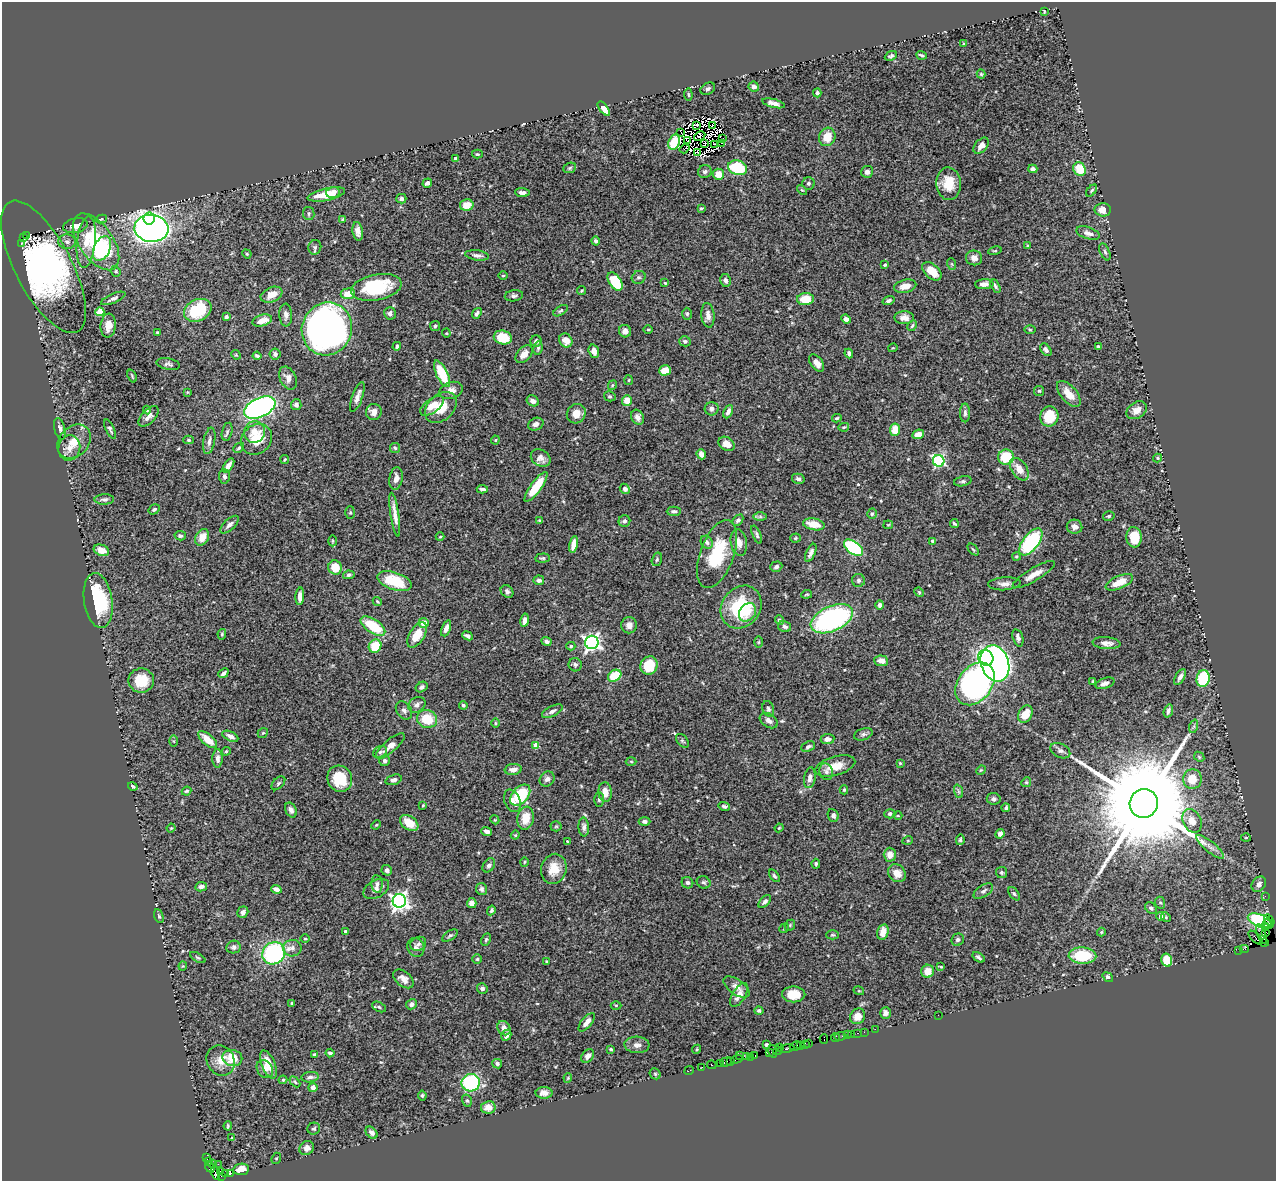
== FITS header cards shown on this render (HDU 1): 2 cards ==
NAXIS1  =                 1274
NAXIS2  =                 1179

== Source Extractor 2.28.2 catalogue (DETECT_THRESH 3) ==
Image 1274 x 1179 px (HDU 1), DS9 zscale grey, 1 PNG px = 1 image px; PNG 1278 x 1183 px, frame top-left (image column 1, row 1179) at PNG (2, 2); each listed source drawn as its Kron ellipse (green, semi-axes under 4 px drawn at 4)
Background 0.857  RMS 0.035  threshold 0.105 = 3 sigma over >= 5 px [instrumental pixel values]
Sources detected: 534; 3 with non-positive FLUX_AUTO (blend fragments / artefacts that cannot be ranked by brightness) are neither listed nor drawn; of the other 531, the 500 brightest by FLUX_AUTO listed and drawn (31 fainter detections omitted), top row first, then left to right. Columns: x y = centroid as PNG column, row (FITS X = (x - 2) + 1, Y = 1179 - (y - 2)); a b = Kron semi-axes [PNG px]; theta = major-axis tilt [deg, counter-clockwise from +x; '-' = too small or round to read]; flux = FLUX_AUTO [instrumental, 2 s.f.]
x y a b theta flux
1044 11 3 2 - 2
964 44 4 3 - 2.6
922 55 5 3 - 4.5
891 56 6 4 23 4.4
981 74 4 4 - 3
754 87 5 5 - 11
708 89 8 5 29 5.9
817 93 4 4 - 5.5
688 94 6 4 -84 3.3
773 103 11 4 -14 13
604 109 8 4 -52 19
697 125 3 2 - 3.4
712 126 2 2 - 2.2
681 133 2 2 - 3
700 136 6 3 32 3.3
827 137 9 8 - 37
723 139 2 2 - 3.1
688 141 4 2 - 3.2
674 142 8 5 68 64
705 143 2 2 - 3.1
722 143 3 2 - 4.5
715 144 4 2 - 3.1
981 146 9 6 49 15
685 149 5 2 - 2.7
698 152 3 2 - 3.6
477 154 5 4 - 3
456 158 4 3 - 9
570 168 6 5 - 3.7
738 168 10 7 -18 140
1033 169 4 4 - 7.8
1079 169 7 6 - 53
705 171 7 6 - 5.8
867 172 6 6 - 10
718 174 6 5 - 26
427 183 5 3 - 6.9
808 183 6 6 - 4.9
949 184 16 12 -86 52
802 190 6 3 -43 2.7
1092 191 7 4 50 3.7
333 192 7 5 13 15
522 193 7 4 -5 9.7
326 194 19 6 12 51
401 199 5 4 - 9.2
467 205 7 5 12 30
701 208 4 3 - 2.8
1103 210 8 6 -1 19
309 213 6 5 - 5.2
101 219 6 4 11 3
149 219 6 5 - 95
343 219 4 4 - 2.9
75 226 12 7 12 20
151 228 17 13 -6 1800
358 231 9 5 -81 13
1088 233 12 6 -18 12
27 235 3 2 - 530
23 238 3 2 - 300
596 241 4 3 - 6
67 242 8 7 - 9.3
86 242 26 9 84 44
96 242 32 17 -55 250
21 244 3 2 - 220
1028 246 4 4 - 3
315 247 7 6 - 5.8
102 249 13 8 65 36
995 251 7 3 12 2.4
1105 252 9 4 -67 5.1
247 254 5 4 - 2.4
477 255 12 5 -7 8.4
974 258 8 7 - 12
952 264 6 3 -70 2.5
885 265 4 3 - 3.7
44 267 73 28 -62 960
116 271 6 4 -70 3.2
932 271 11 7 -42 39
503 275 5 3 - 2.3
639 277 7 6 - 5.4
725 280 6 5 - 7.6
615 281 10 6 -57 100
665 283 3 3 - 2.7
984 284 9 5 2 12
905 286 11 6 14 19
995 286 7 4 -62 5
376 287 26 13 11 160
581 291 5 3 - 2.4
348 294 7 5 8 32
271 295 11 7 23 24
514 296 9 5 8 5.8
113 298 13 4 23 8.8
805 299 8 6 4 47
888 301 6 4 19 6
198 310 14 10 25 120
560 311 8 4 32 4.3
100 312 4 4 - 76
390 313 6 6 - 7.3
477 313 6 4 52 5.6
687 314 6 5 - 4.2
286 315 11 6 -86 10
708 315 12 6 -84 14
226 317 4 3 - 4.8
904 318 9 6 0 13
846 319 5 4 - 10
262 320 10 5 16 20
108 326 12 7 84 22
435 326 5 5 - 3.3
912 326 6 4 62 3.6
327 329 27 25 68 1400
648 329 4 3 - 2.1
1030 330 5 3 - 2.5
625 331 6 6 - 14
157 332 3 2 - 2
446 333 4 4 - 2.2
503 337 9 7 -14 57
536 341 5 5 - 7.1
566 341 7 6 - 26
685 341 6 5 - 6.2
397 346 4 3 - 4
1098 347 4 3 - 5.6
538 348 7 4 81 4
893 348 5 4 - 2.4
1046 350 7 4 -54 8.2
594 351 7 5 -73 12
275 354 5 5 - 6.3
524 354 10 6 46 19
849 354 5 3 - 6
236 355 5 4 - 2.5
257 356 4 3 - 4.5
817 363 10 6 -53 14
168 364 12 5 -10 6.7
665 370 6 5 - 30
442 374 14 5 -65 89
132 376 7 3 -69 2.8
288 378 12 8 -65 14
629 380 5 3 - 2.4
612 385 5 3 - 2.3
451 390 12 8 18 15
1039 391 5 5 - 3.3
187 392 3 3 - 2.2
1069 394 15 8 -50 32
610 396 6 5 - 3.7
357 397 15 5 70 16
627 400 5 5 - 32
533 401 6 5 - 8.9
296 405 5 5 - 7.5
432 406 13 7 36 26
260 407 17 9 25 800
441 407 18 13 42 48
712 409 7 6 - 8.8
147 410 4 4 - 2.7
1137 410 11 8 35 18
374 412 8 8 - 17
728 412 7 4 64 8.6
965 413 9 5 -89 6.6
576 414 10 9 - 21
149 416 12 6 46 12
1049 416 10 9 - 66
637 417 8 6 -65 12
837 418 5 3 - 2.9
536 424 8 6 24 11
844 427 5 3 - 3.4
60 429 11 5 -76 10
110 429 10 4 -66 5.5
895 430 6 5 - 40
227 432 9 5 76 5.4
255 432 11 10 - 23
918 434 6 4 25 19
257 439 17 14 43 55
189 440 5 4 - 3.4
495 440 4 4 - 2.6
209 441 13 5 80 12
74 442 19 14 49 41
727 444 8 6 -32 22
69 448 13 10 76 21
239 448 6 4 41 3.7
395 448 5 5 - 3.9
701 454 5 4 - 15
1006 457 8 7 - 78
541 458 10 8 -33 13
1158 458 4 4 - 2.9
285 460 4 3 - 2.7
939 461 6 5 - 310
228 465 8 4 56 11
1019 469 12 7 -55 27
224 476 7 5 -85 7.1
396 478 11 6 80 14
798 479 6 5 - 5.6
963 481 9 5 12 4.9
536 487 18 5 54 68
482 489 6 3 -4 5.4
625 489 5 4 - 10
104 499 9 5 1 6.2
154 509 6 4 31 4.9
674 511 7 4 1 5.5
350 513 6 5 - 3.8
872 514 5 4 - 4.1
395 515 22 4 -82 19
760 516 7 4 0 4.4
1109 516 6 4 16 4.5
738 520 6 4 45 6
540 521 4 3 - 4.4
624 521 6 6 - 6.4
814 524 11 6 -10 36
954 524 4 2 - 3.5
229 525 11 5 43 11
888 525 5 4 - 2.4
1075 527 8 7 - 13
757 535 9 3 -66 5.2
180 536 6 4 -12 5.8
202 537 9 6 60 28
440 537 4 3 - 2.1
1134 537 10 7 -85 58
796 538 5 4 - 2.8
332 541 5 3 - 2.5
933 541 4 3 - 4.4
707 542 7 5 -56 7.5
1031 542 16 7 52 230
739 543 13 8 -80 18
573 544 8 4 79 25
853 548 11 6 -38 220
973 549 7 3 -48 2.7
101 550 8 5 -20 16
811 553 9 4 66 9.1
717 554 35 17 70 120
1016 556 4 4 - 3.2
542 558 7 4 4 3.9
657 559 7 5 73 4.2
335 567 7 6 - 47
776 567 6 5 - 6.5
1034 574 24 6 31 24
349 575 6 4 11 4.6
539 580 5 5 - 9.1
859 580 6 6 - 6.3
394 581 18 8 -18 78
1119 582 14 6 24 34
1004 584 16 6 4 13
507 591 7 5 -44 6.7
919 592 5 4 - 2.8
807 594 5 3 - 2.4
300 596 8 4 86 16
98 600 28 14 -81 160
377 601 4 3 - 2.6
880 605 4 4 - 5.5
741 607 22 19 53 140
747 612 10 8 54 23
832 619 22 12 24 400
525 620 7 4 79 13
779 620 5 4 - 6.4
424 623 5 5 - 28
629 625 8 8 - 12
373 626 14 7 -34 86
785 627 7 5 -15 6.3
446 628 8 4 69 13
222 634 5 4 - 2.9
417 635 14 7 59 44
467 636 6 3 -24 6.8
1018 638 9 5 -73 8.7
546 641 5 4 - 7.7
592 642 6 6 - 850
759 642 5 3 - 2.4
1106 643 14 6 -5 13
375 646 7 6 - 65
571 646 4 4 - 5.3
986 658 8 7 - 340
881 661 7 5 -4 17
995 663 19 14 -70 1700
575 665 7 6 - 5.6
649 665 9 8 - 65
223 673 5 3 - 7.7
615 676 7 5 34 74
1180 677 9 4 61 8.6
1203 679 8 6 79 130
141 680 13 12 - 59
1093 681 4 3 - 3.3
1105 683 10 5 18 11
975 684 24 17 52 750
422 687 6 5 - 6
417 705 9 7 35 9.9
463 705 4 4 - 6.9
768 709 8 5 -71 5.4
404 710 10 7 -55 8.8
552 711 11 5 26 8.7
1168 711 7 3 72 6.4
1025 714 9 6 60 36
427 719 10 9 - 61
769 721 10 6 -34 12
495 723 5 3 - 2.4
1194 726 7 4 72 4.6
263 733 5 4 - 2.8
863 734 9 6 18 6.1
230 736 8 4 -24 9.3
828 739 7 5 6 10
208 740 11 5 -41 33
173 741 6 4 -88 2.7
682 741 8 5 -50 3.7
536 745 4 4 - 35
390 746 18 6 40 23
808 747 7 4 22 6.5
226 751 4 4 - 2.8
1060 751 10 7 -28 8.1
380 752 7 5 29 5.8
1199 757 6 4 -45 3.1
218 758 9 5 -90 10
385 761 5 5 - 8.3
631 761 5 3 - 2.5
900 763 4 3 - 2.5
835 766 21 9 17 37
513 769 8 5 8 14
981 770 5 4 - 2.2
826 772 8 6 -72 8.8
810 778 10 5 81 11
340 779 13 12 - 70
547 779 8 7 - 8.2
1192 779 10 9 - 44
393 780 8 5 17 6.8
1026 782 5 4 - 3.3
278 783 8 5 45 4.5
133 786 5 3 - 4.4
844 790 4 4 - 3.1
186 791 5 3 - 3.1
958 791 7 4 -71 4.6
605 792 10 6 -84 30
520 795 12 8 49 130
599 799 7 5 -89 5.4
994 799 7 6 - 6.2
512 801 12 8 -66 12
1144 803 14 14 - 76000
423 805 4 3 - 2.3
724 806 6 4 -16 4.8
1006 808 4 4 - 4.1
291 810 8 5 -64 9.1
890 814 5 4 - 6.4
833 815 6 5 - 7.6
898 816 4 3 - 2
526 818 11 8 82 36
495 820 4 3 - 2.1
645 821 6 4 -2 6
1192 821 12 9 -64 23
409 823 10 6 -35 34
376 825 5 3 - 2.4
556 826 5 5 - 3
584 827 9 5 -87 8.1
171 828 4 3 - 2.1
779 828 4 3 - 2.2
486 831 5 4 - 11
1000 834 5 4 - 11
515 835 4 4 - 2.7
1246 837 5 3 - 2.7
908 840 5 3 - 2.1
960 840 5 4 - 3.6
567 841 4 3 - 2
1210 847 17 5 -40 14
890 855 7 6 - 22
524 862 4 3 - 2.3
816 864 5 4 - 3.8
489 865 7 5 54 7
554 869 15 12 74 39
387 870 5 5 - 9.3
1001 872 5 5 - 4.5
897 873 9 8 - 29
774 876 7 4 -52 4.1
704 882 7 6 - 5.1
687 883 6 5 - 5.4
377 884 9 5 -85 7
1259 884 8 6 52 11
201 887 6 4 11 9.2
276 889 5 4 - 11
376 889 14 8 30 12
482 889 6 5 - 5.8
983 891 11 6 33 8.8
1014 894 7 4 -52 4.3
1265 896 2 2 - 43
399 901 7 6 - 1100
765 902 8 4 45 6.3
472 903 5 4 - 15
1160 903 6 5 - 3.5
1151 908 6 5 - 5.8
491 910 5 4 - 4.5
243 912 6 5 - 8.2
159 916 7 4 -68 4.2
1161 916 4 4 - 12
1166 917 5 4 - 3
1269 920 6 3 -54 540
1261 921 14 6 -20 310
1267 924 4 2 - 190
790 925 6 4 48 3.6
784 928 5 3 - 2.1
1266 928 2 2 - 36
346 931 3 3 - 3.5
883 932 8 5 76 25
1101 932 4 4 - 2.7
1266 932 4 3 - 89
1262 934 10 4 -69 330
450 935 9 4 33 4.8
832 935 6 4 0 3.2
1255 938 9 3 -45 180
305 939 5 3 - 2.3
486 940 6 4 63 4.2
958 940 6 6 - 5.3
1264 943 4 3 - 51
418 944 8 6 29 7.2
233 947 7 6 - 6.2
416 947 9 8 - 8.4
292 948 9 8 - 14
1244 949 4 2 - 34
1239 950 2 2 - 19
274 953 12 10 37 270
1082 956 14 8 -2 110
198 957 8 4 -30 3.3
978 957 7 3 -36 5
477 959 5 4 - 3.3
1167 960 6 5 - 61
547 961 3 3 - 3.2
183 966 4 4 - 2.3
941 967 3 2 - 2.3
928 971 6 6 - 28
1108 977 6 4 -37 6
403 979 12 7 -40 16
737 987 15 7 -35 15
482 988 5 5 - 7.1
859 991 5 3 - 2.3
794 994 11 8 0 32
739 995 13 6 58 18
292 1003 3 3 - 3.4
411 1004 5 5 - 8.3
616 1005 5 3 - 2.4
379 1007 7 4 -25 3.8
759 1011 4 4 - 4.8
886 1013 6 5 - 8.5
938 1015 2 2 - 38
858 1016 8 7 - 20
587 1022 11 5 50 15
504 1028 7 6 - 13
875 1029 2 2 - 24
864 1032 2 2 - 34
857 1033 3 2 - 72
851 1034 2 2 - 21
506 1035 6 5 - 11
847 1035 3 2 - 28
841 1036 6 3 10 44
835 1037 4 4 - 11
824 1039 5 2 - 87
805 1044 4 2 - 95
809 1044 3 2 - 36
637 1045 12 8 -3 13
766 1045 4 3 - 5.1
801 1045 2 2 - 20
795 1046 6 3 24 220
779 1047 3 2 - 45
611 1049 3 3 - 4
697 1049 5 3 - 2.4
786 1049 8 3 10 250
773 1051 6 3 -73 130
777 1051 4 2 - 29
769 1052 4 3 - 100
330 1053 4 3 - 6.1
314 1055 3 3 - 4
588 1056 7 5 46 12
740 1056 3 2 - 62
755 1056 3 2 - 30
747 1057 3 2 - 69
751 1057 3 2 - 10
232 1058 10 8 -12 57
737 1059 6 3 17 150
221 1060 15 13 -60 29
731 1061 2 2 - 27
726 1062 6 3 21 110
720 1063 2 2 - 14
497 1064 5 4 - 5.3
268 1065 15 6 -68 38
712 1065 5 3 - 100
702 1067 2 2 - 26
265 1069 10 7 -55 14
689 1071 5 2 - 26
655 1074 6 5 - 3.8
310 1077 9 5 7 8.3
568 1078 4 4 - 2.2
283 1080 4 3 - 2.5
295 1082 6 3 -46 2.9
471 1083 9 8 - 200
313 1087 5 4 - 12
544 1093 8 6 0 15
422 1095 5 4 - 3.6
467 1101 6 5 - 4.6
488 1107 7 6 - 20
228 1126 4 2 - 2.8
314 1129 6 6 - 4.4
372 1133 7 5 -45 9.7
232 1138 3 3 - 2.4
307 1148 7 6 - 14
207 1158 4 2 - 130
276 1158 6 4 68 3
208 1162 3 3 - 120
212 1164 3 3 - 81
218 1164 2 2 - 26
210 1167 5 3 - 550
241 1169 8 5 8 25
220 1172 3 3 - 230
216 1173 6 4 -74 180
226 1173 4 3 - 26
230 1173 3 3 - 600
221 1176 2 2 - 12
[31 fainter detections neither listed nor drawn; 3 non-positive-flux detections neither listed nor drawn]